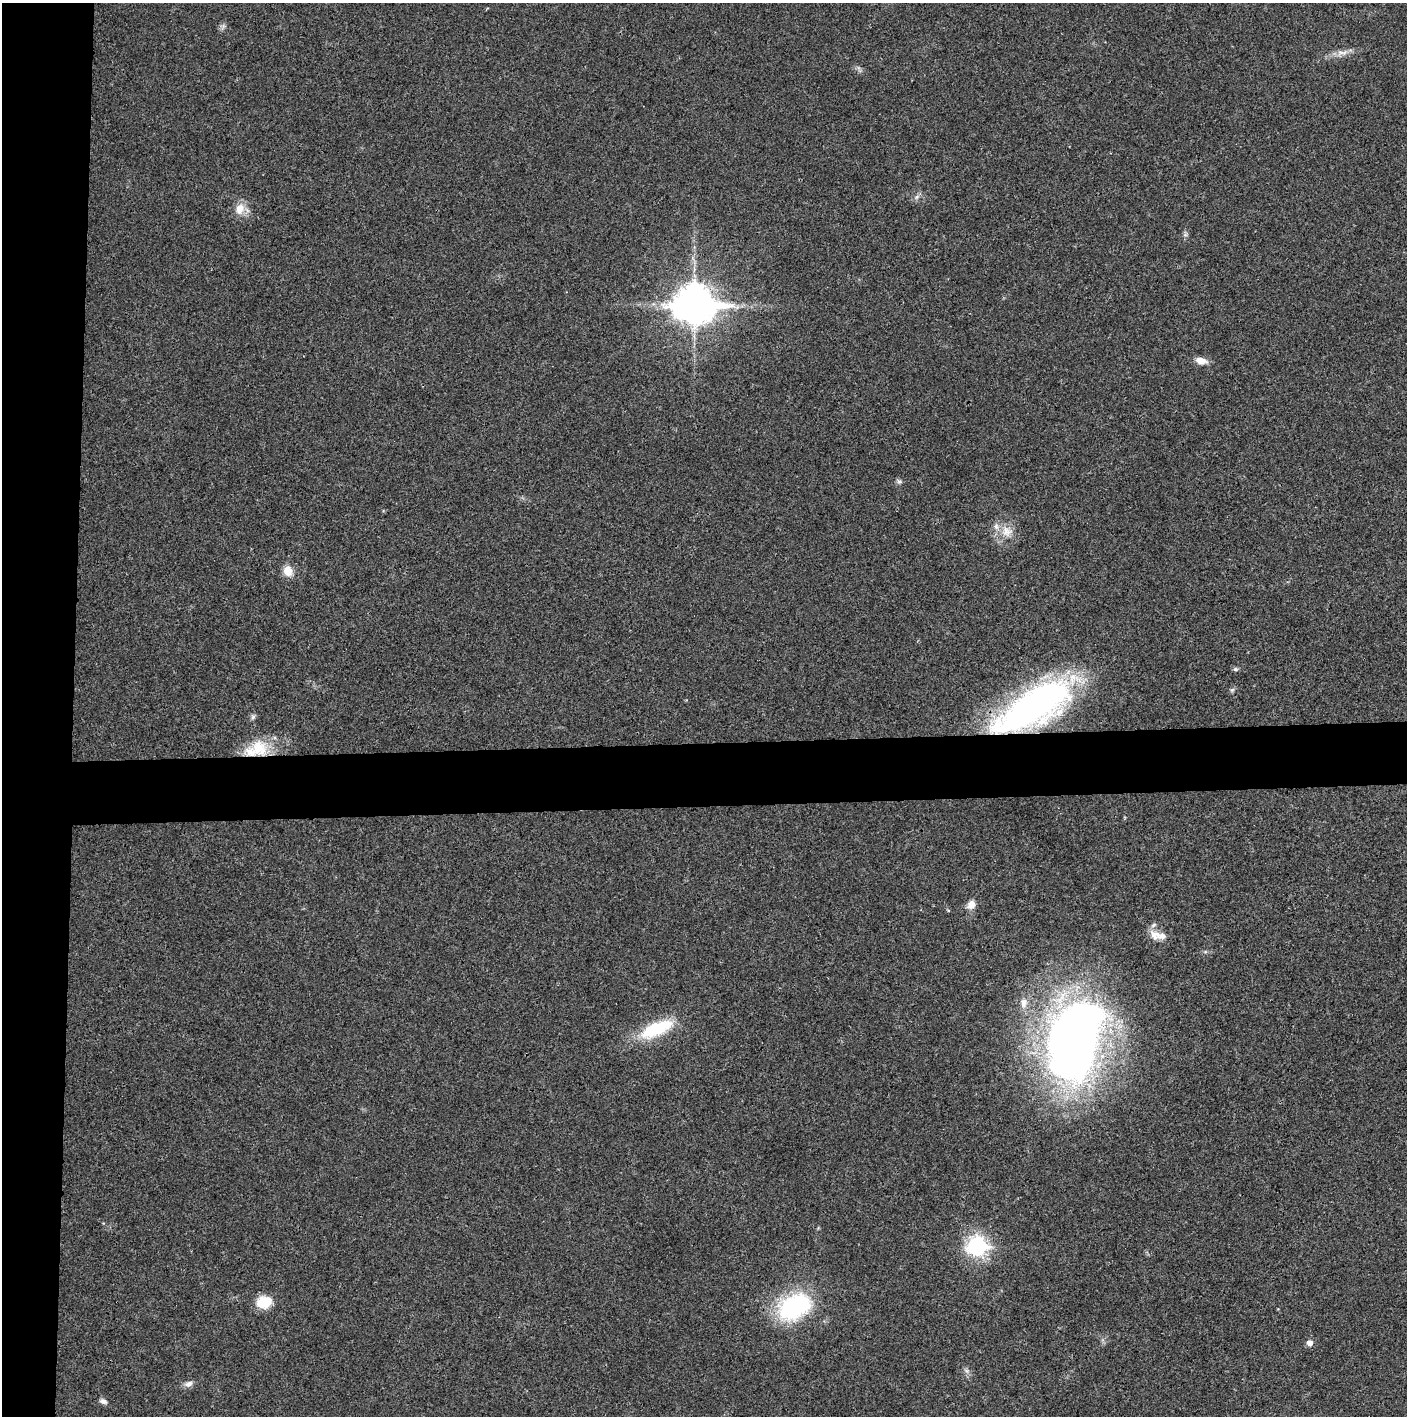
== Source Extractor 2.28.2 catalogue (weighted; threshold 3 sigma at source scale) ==
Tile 4 of 3 x 3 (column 1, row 2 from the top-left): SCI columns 4-1408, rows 1417-2830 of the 4237 x 4245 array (HDU 1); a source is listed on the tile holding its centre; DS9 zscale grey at full resolution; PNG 1409 x 1418 px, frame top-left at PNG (2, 3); no overlay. Shown black and unused: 9% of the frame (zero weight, under 3 of 4 exposures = <1% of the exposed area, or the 3 px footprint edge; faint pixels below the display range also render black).
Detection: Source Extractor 2.28.2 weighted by HDU 2 'WHT'; one run over the whole footprint, this tile lists its part. Background 0.0191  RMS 0.0053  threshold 0.0237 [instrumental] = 3 sigma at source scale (4.5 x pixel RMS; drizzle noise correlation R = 1.50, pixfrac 1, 0.05/0.05 arcsec/px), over >= 5 px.
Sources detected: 26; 2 inside a brighter listed object's ellipse — not listed separately; the other 24 listed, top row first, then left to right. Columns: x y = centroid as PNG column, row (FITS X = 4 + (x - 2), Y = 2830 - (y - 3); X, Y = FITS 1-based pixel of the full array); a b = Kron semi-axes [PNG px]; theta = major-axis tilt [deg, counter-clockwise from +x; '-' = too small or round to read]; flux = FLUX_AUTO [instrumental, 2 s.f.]
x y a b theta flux
1340 52 11 5 0 2.6
917 197 8 5 59 1.5
240 209 14 11 70 6
694 304 14 11 0 1400
1201 361 12 7 -14 4.9
899 481 7 4 0 1
1006 531 15 13 -68 6.9
288 571 12 10 -75 6.3
1235 669 7 5 1 1
1232 690 6 5 - 0.94
1033 707 88 33 31 190
253 717 7 5 46 1.2
258 748 25 22 -5 18
971 905 11 9 56 4
1155 935 16 13 -51 5.6
1024 1003 14 9 83 4
656 1029 43 15 24 28
1074 1041 90 52 77 390
977 1246 9 9 - 96
264 1302 16 13 18 12
795 1306 38 24 31 63
1309 1343 6 6 - 3
188 1384 12 7 21 2.4
103 1401 9 6 -21 1.7
Overlapping masked pixels (flux is a lower limit): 2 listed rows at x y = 1033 707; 258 748